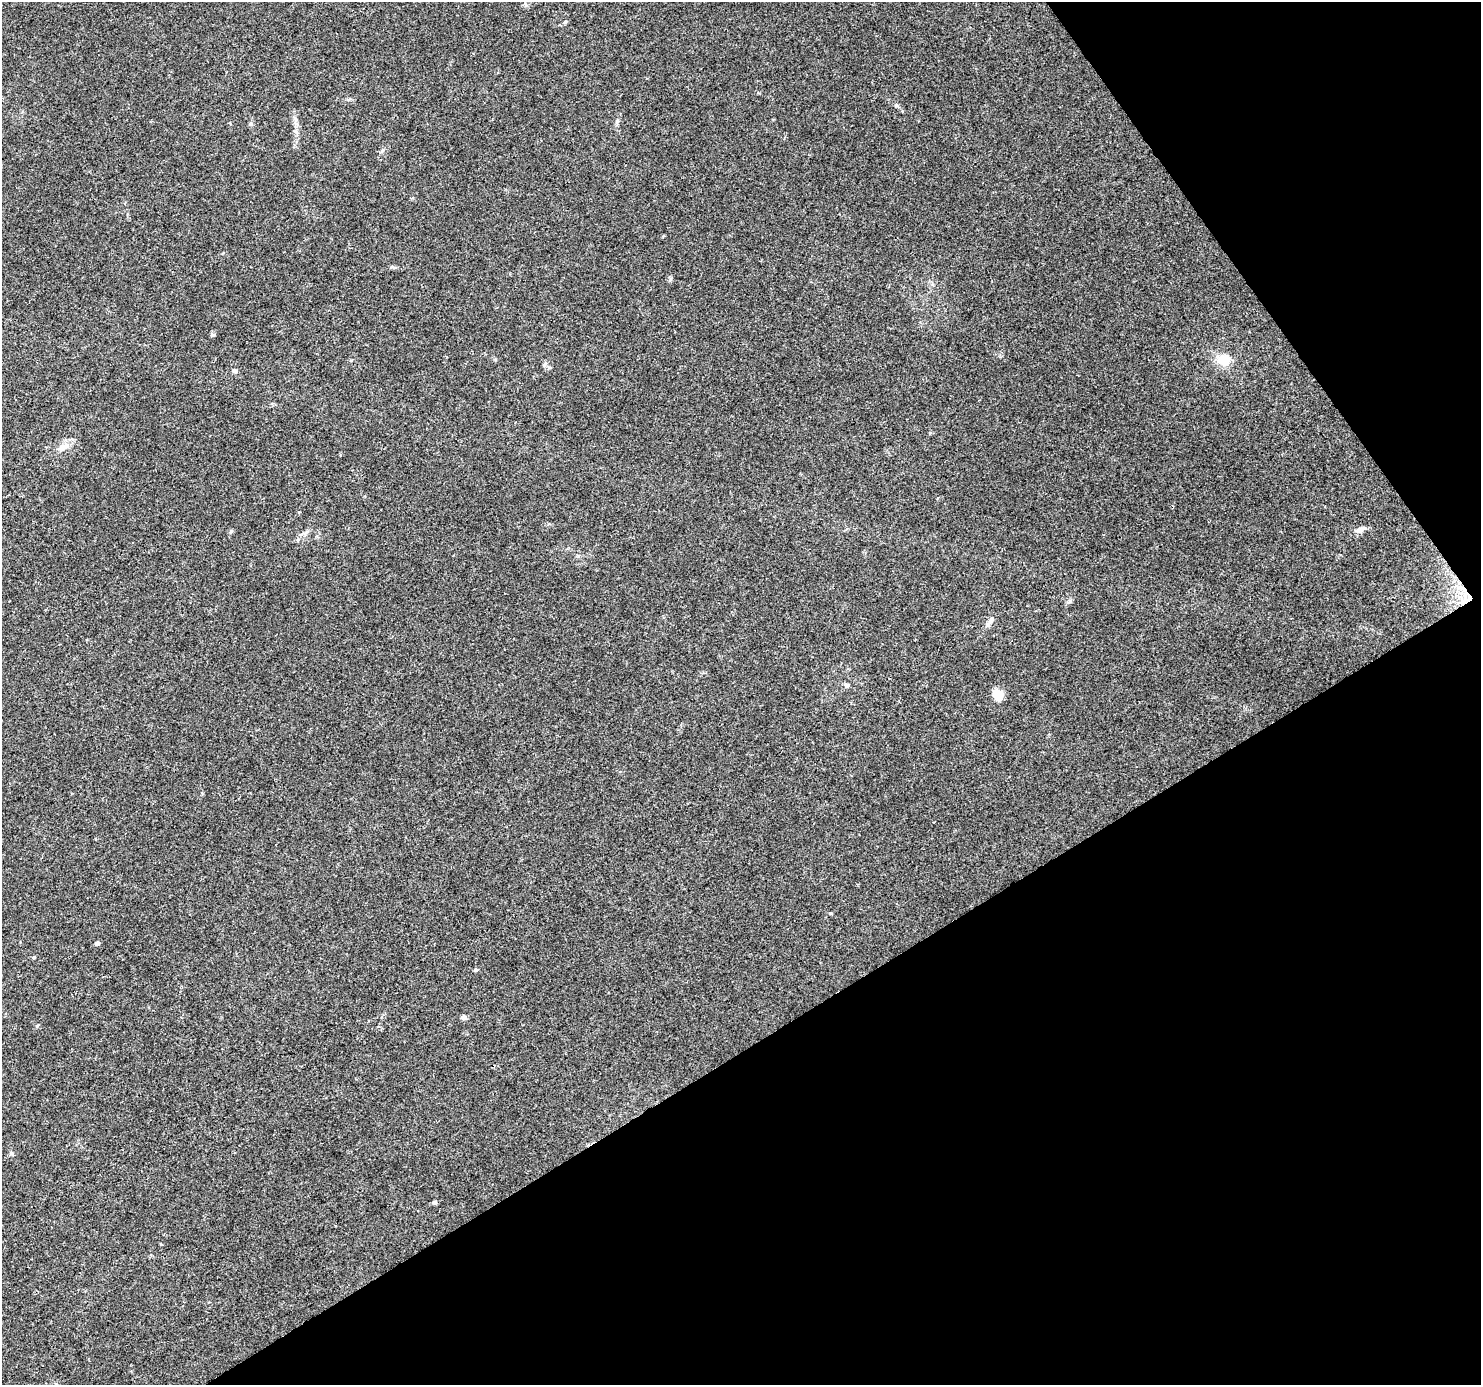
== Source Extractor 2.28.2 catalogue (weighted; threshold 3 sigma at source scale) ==
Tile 12 of 4 x 4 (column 4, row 3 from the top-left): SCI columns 4443-5921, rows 1569-2951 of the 5921 x 5841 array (HDU 1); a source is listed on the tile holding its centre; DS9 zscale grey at full resolution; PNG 1483 x 1387 px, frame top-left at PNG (2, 2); no overlay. Shown black and unused: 31% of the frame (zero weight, under 3 of 4 exposures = <1% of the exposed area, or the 3 px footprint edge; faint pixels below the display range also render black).
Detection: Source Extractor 2.28.2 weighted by HDU 2 'WHT'; one run over the whole footprint, this tile lists its part. Background 0.0778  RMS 0.0047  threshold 0.0213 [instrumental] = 3 sigma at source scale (4.5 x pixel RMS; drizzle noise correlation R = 1.50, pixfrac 1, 0.0396/0.0396 arcsec/px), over >= 5 px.
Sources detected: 22; all 22 listed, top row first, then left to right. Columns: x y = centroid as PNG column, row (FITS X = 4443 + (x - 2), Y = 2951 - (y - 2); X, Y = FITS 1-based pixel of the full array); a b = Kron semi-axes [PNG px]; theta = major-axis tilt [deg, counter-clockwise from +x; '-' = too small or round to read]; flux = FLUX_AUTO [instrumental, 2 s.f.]
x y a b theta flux
565 22 5 4 - 0.63
617 121 7 4 72 0.81
251 124 6 5 - 0.91
382 151 7 4 20 0.72
393 267 9 4 -25 0.86
212 335 6 5 - 0.87
1224 360 18 13 -8 7.6
235 371 6 5 - 1.1
63 447 17 8 28 4.2
1360 530 17 6 24 2.2
231 531 6 4 46 0.64
301 534 6 4 18 0.83
1469 598 15 6 41 4
990 621 20 4 54 2.1
847 685 7 5 -29 1
998 695 11 9 -70 7.5
97 943 5 4 - 1.6
34 957 5 4 - 0.51
476 970 5 4 - 0.73
463 1017 7 5 0 1.2
11 1153 7 4 -59 0.75
435 1203 8 4 8 0.78
Overlapping masked pixels (flux is a lower limit): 1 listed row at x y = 1469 598
Unlisted compact peaks at least as high as the median listed source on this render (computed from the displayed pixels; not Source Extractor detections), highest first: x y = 896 105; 830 913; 37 1026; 549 367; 670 279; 495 360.